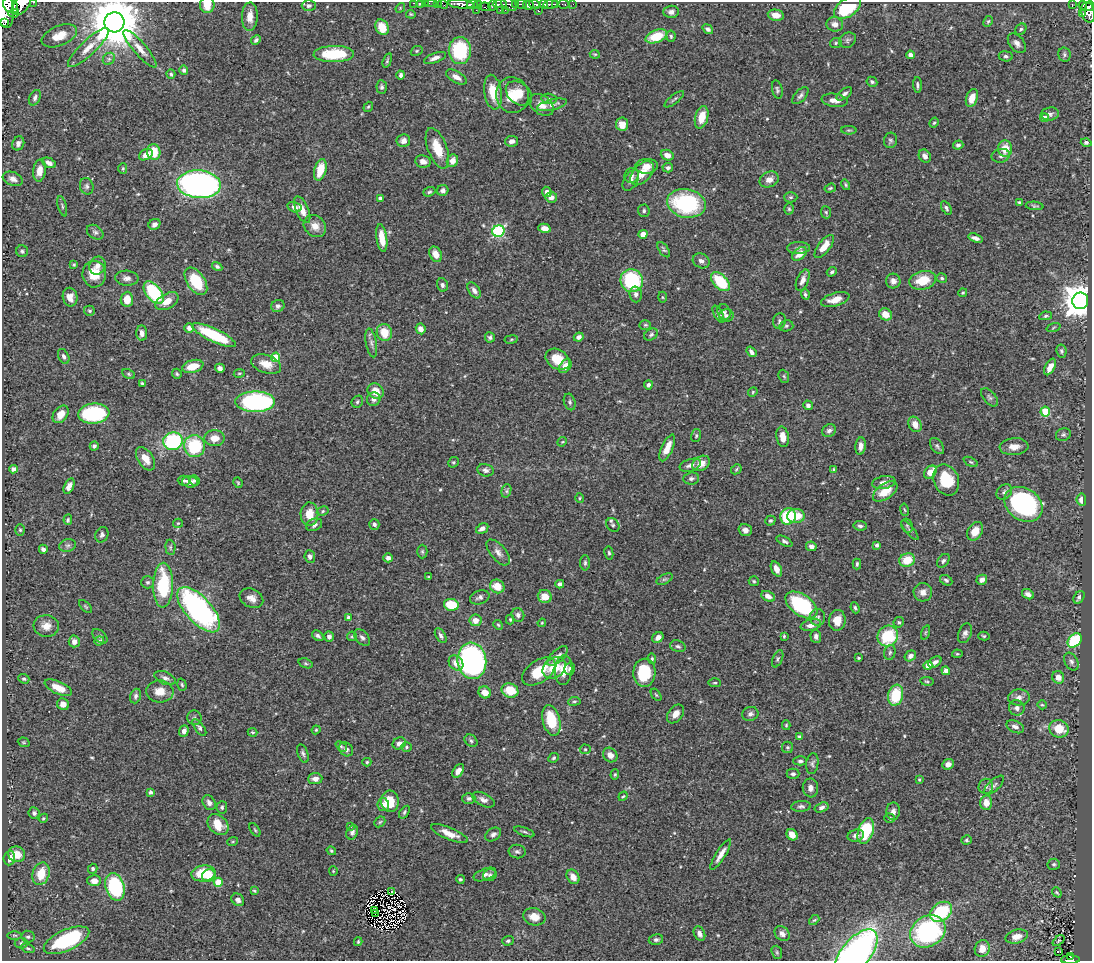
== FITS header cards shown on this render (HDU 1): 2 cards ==
NAXIS1  =                 1090
NAXIS2  =                  959

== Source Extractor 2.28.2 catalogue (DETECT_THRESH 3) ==
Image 1090 x 959 px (HDU 1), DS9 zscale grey, 1 PNG px = 1 image px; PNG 1094 x 963 px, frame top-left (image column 1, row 959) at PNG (2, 2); each listed source drawn as its Kron ellipse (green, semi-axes under 4 px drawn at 4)
Background 0.632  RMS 0.018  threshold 0.0546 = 3 sigma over >= 5 px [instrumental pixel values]
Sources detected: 546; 4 with non-positive FLUX_AUTO (blend fragments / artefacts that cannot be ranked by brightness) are neither listed nor drawn; of the other 542, the 500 brightest by FLUX_AUTO listed and drawn (42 fainter detections omitted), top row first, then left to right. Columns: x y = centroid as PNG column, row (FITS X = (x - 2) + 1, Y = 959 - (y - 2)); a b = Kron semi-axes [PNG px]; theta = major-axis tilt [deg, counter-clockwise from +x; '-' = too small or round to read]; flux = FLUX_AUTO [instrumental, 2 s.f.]
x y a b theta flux
33 2 3 2 - 25
414 3 3 2 - 13
425 3 2 2 - 6.1
431 3 5 2 - 8.9
438 3 2 2 - 8.2
420 4 4 3 - 1.6
443 4 6 2 -45 12
461 4 13 4 -5 440
472 4 5 4 - 200
500 4 7 3 1 120
509 4 8 6 -28 150
516 4 3 3 - 51
521 4 6 3 -10 73
535 4 6 3 -17 63
543 4 4 3 - 110
551 4 8 3 7 190
556 4 4 3 - 150
563 4 6 3 -10 24
573 4 2 2 - 3.1
10 5 9 6 -48 900
22 5 12 7 48 710
207 5 8 7 - 15
478 5 4 3 - 49
493 5 5 3 - 74
528 5 5 4 - 400
1072 5 3 3 - 14
1083 5 4 3 - 39
309 6 7 5 0 3.4
1090 6 5 3 - 140
485 7 6 4 -7 50
400 8 5 4 - 1.3
848 8 15 9 33 58
4 9 18 9 -84 2500
476 10 3 2 - 5.8
500 10 2 2 - 6.7
505 10 3 2 - 18
538 11 3 2 - 10
671 12 7 6 - 5.1
1088 12 10 6 -75 310
14 13 5 3 - 110
411 14 5 3 - 1.4
1083 14 3 3 - 15
776 15 8 5 -11 10
250 17 14 8 87 13
988 21 6 4 62 1.6
114 22 10 10 - 8000
5 23 3 2 - 190
835 24 8 7 - 5.8
382 27 8 6 -59 23
708 29 6 4 -37 3.6
1021 29 6 5 - 2.4
59 36 19 10 23 15
656 36 11 6 21 36
671 36 5 4 - 2.2
256 40 5 4 - 2.9
848 40 9 7 37 3.1
836 43 6 5 - 1.9
1017 43 11 7 -51 5.8
88 48 27 7 44 16
140 49 24 6 -49 12
417 51 6 4 22 1.7
460 51 13 11 -90 83
334 54 20 8 1 59
595 54 5 3 - 1.3
910 55 4 4 - 5.6
1064 55 7 6 - 2.6
1006 56 7 5 -9 3.1
435 58 11 5 20 6.4
109 59 6 5 - 2.7
387 61 7 4 72 1.9
184 70 5 4 - 2.9
171 74 5 4 - 2
401 75 4 3 - 2.8
456 77 11 5 -30 7.5
872 82 5 4 - 2.4
917 85 8 4 -86 2.9
382 87 7 5 -84 2.6
777 90 9 5 -78 2.7
493 92 17 8 -81 28
519 93 15 10 -40 18
844 94 9 5 38 4.2
512 95 18 16 -79 27
800 96 10 5 47 3.9
35 98 8 5 63 3.9
972 98 9 5 72 14
549 99 8 5 -8 3
674 99 12 3 38 2.3
835 100 13 6 -8 8.4
542 105 13 9 -38 11
552 105 15 5 14 6.2
368 107 5 3 - 1.5
1050 114 9 6 7 4.3
702 117 11 6 75 19
1045 118 4 4 - 8.8
934 123 5 3 - 1.8
622 124 6 6 - 11
849 130 8 4 -1 1.8
890 140 8 6 73 2.8
403 141 7 6 - 5.4
512 141 7 5 10 5.7
18 143 7 6 - 4.6
1086 143 5 4 - 2.7
958 145 5 4 - 3
437 148 21 9 -69 28
1005 149 8 7 - 19
154 152 8 6 -79 30
146 155 7 5 28 9.6
667 155 6 5 - 8.1
925 156 7 5 -55 6.4
1001 156 9 6 12 4.3
423 161 8 6 -10 6.7
452 161 6 5 - 10
49 163 7 4 -28 6.3
647 166 11 7 3 11
668 168 5 5 - 3.7
123 169 5 4 - 1.7
320 170 11 6 74 26
39 171 11 6 83 11
642 173 14 8 47 18
632 175 7 7 - 4.4
13 179 10 6 -21 6.5
769 179 10 7 25 9.3
631 180 11 6 60 6.3
199 184 22 14 -4 510
846 185 5 4 - 1.8
87 186 8 6 -75 3.4
830 188 6 3 18 1.7
443 190 6 5 - 4
429 192 6 4 20 2.6
547 192 5 4 - 4.7
551 197 6 5 - 7.2
791 197 7 5 1 2.4
380 198 4 3 - 2.7
1020 202 4 4 - 2
686 203 19 14 -10 140
62 206 10 3 -74 2
1035 206 9 4 -5 1.9
294 207 7 5 -15 6.6
946 208 7 4 -59 2.8
789 209 6 5 - 1.9
302 210 14 6 -66 12
644 211 6 6 - 2.8
826 212 6 5 - 1.9
154 224 6 5 - 4.7
315 226 12 10 -42 11
544 228 6 4 -14 8.4
498 231 6 5 - 160
95 232 9 6 -36 3.4
643 234 4 4 - 14
382 238 14 5 -81 21
976 238 7 4 -19 5.2
824 246 14 6 52 18
799 248 11 6 1 4.1
664 250 9 4 -55 2.4
22 251 6 6 - 2.9
436 254 8 6 -61 13
800 254 8 5 40 12
701 261 9 7 -27 5.1
74 264 4 3 - 1.5
97 266 9 8 - 6.8
217 266 5 4 - 2.6
832 272 5 4 - 2.2
94 274 13 12 - 22
127 278 11 7 -4 5.6
942 278 5 4 - 2.8
803 280 11 6 67 7.1
923 280 14 9 16 30
196 281 15 9 -56 48
632 281 12 11 - 110
893 281 7 7 - 5.8
720 282 11 6 -46 56
442 285 7 5 -75 3.1
474 290 9 5 -58 4.9
154 293 13 7 -53 82
963 293 4 3 - 1.6
636 294 8 6 -86 5.4
805 294 5 4 - 2.6
70 297 9 7 -79 9.8
662 297 5 3 - 1.3
127 299 7 6 - 16
835 300 14 6 15 15
167 301 12 7 29 13
1080 301 8 8 - 2300
278 306 7 6 - 3.9
89 311 5 5 - 2.2
724 312 8 6 -74 3.1
718 314 9 4 -61 1.9
885 314 7 5 -31 16
726 315 7 6 - 2.9
1046 316 6 4 9 2.1
779 321 8 6 78 3.2
645 325 5 4 - 1.8
786 326 7 5 14 2.4
189 328 5 4 - 6.2
1053 328 7 3 19 1.6
421 329 5 4 - 7.2
384 332 8 7 - 24
142 333 7 5 -85 5.5
651 334 7 5 30 2.8
214 335 24 6 -25 69
490 337 5 5 - 2.8
579 337 5 4 - 4.7
511 339 7 3 9 1.5
371 343 15 5 -79 5.1
1061 351 6 5 - 2.6
751 352 6 4 -51 4.1
64 356 8 5 -63 3.3
276 357 4 4 - 37
558 359 13 9 -32 26
266 364 15 9 -18 15
193 366 11 6 15 18
565 366 8 5 52 11
1050 367 9 4 61 9.7
220 368 5 4 - 4
239 373 5 3 - 1.3
129 374 6 4 -28 1.9
177 374 5 4 - 1.9
784 376 7 5 -68 2
142 383 4 3 - 1.9
648 385 4 4 - 3.8
376 391 8 7 - 16
753 392 5 4 - 1.4
990 397 11 6 -49 3.3
374 399 7 6 - 4.3
255 402 20 10 0 210
357 402 6 5 - 2.3
570 402 8 5 -75 2.9
808 405 5 4 - 4.1
1045 412 5 5 - 51
61 414 10 6 52 12
94 414 15 10 6 120
915 424 8 6 -62 9.8
829 431 7 6 - 4.2
1063 435 7 6 - 2.9
696 436 7 5 75 1.8
783 437 10 6 -80 12
214 438 10 8 -1 13
173 441 9 9 - 110
562 442 5 4 - 1.5
94 446 4 4 - 3.2
194 446 11 10 - 66
861 446 9 5 84 6.9
937 446 9 5 -53 3
1014 447 14 8 3 12
667 448 14 5 65 16
145 459 13 7 -57 15
453 462 6 5 - 1.8
971 462 8 4 -27 1.9
701 463 9 7 33 12
690 465 11 6 19 6.3
13 469 4 4 - 4.2
736 469 6 4 46 1.7
834 469 4 4 - 1.4
485 470 8 6 -15 4.3
930 472 7 5 46 16
691 478 8 6 5 3.3
195 480 5 4 - 2.3
946 480 16 12 -65 45
184 481 6 5 - 2.6
190 482 8 5 -3 7
884 482 12 6 10 6.9
238 483 5 4 - 1.6
69 486 8 4 65 6.7
506 491 7 5 75 2.3
885 491 14 7 36 22
1004 492 9 7 46 3.9
579 498 5 3 - 1.4
1081 500 6 4 -84 7.2
1023 504 20 16 -35 190
904 510 6 3 -79 1.4
323 511 6 4 29 2
309 514 12 9 -88 19
788 516 8 7 - 58
796 516 9 7 4 23
68 520 5 4 - 2
770 521 5 4 - 2.2
178 523 5 4 - 1.5
374 524 5 5 - 3.5
314 525 8 6 24 4.8
613 525 7 6 - 2.7
860 526 6 5 - 3.1
907 526 7 5 -67 2.3
482 529 6 4 32 6.5
20 530 6 5 - 2.1
745 530 7 6 - 5.9
910 530 12 3 -50 2.3
975 531 10 7 58 15
102 535 8 6 67 3.4
784 541 8 4 -27 3.2
68 545 8 6 16 3.8
877 545 4 3 - 2.8
811 546 5 4 - 4.8
170 547 8 5 -85 2.3
43 549 4 4 - 4.2
422 552 7 5 -89 2.1
498 552 16 7 -51 7.3
609 553 6 4 -79 2.2
310 556 6 5 - 3.8
388 558 4 4 - 4.3
907 560 8 6 20 26
943 561 8 5 50 3.2
585 563 7 5 -90 2.7
857 564 5 3 - 1.9
776 569 8 5 -62 10
428 577 3 3 - 1.5
664 579 9 4 26 2.4
946 580 6 4 -29 2.7
982 580 5 5 - 5.3
754 581 5 5 - 1.9
148 582 6 6 - 2.8
560 584 4 4 - 4.2
163 585 22 10 89 83
497 586 7 6 - 19
923 592 9 9 - 8.5
1028 594 6 4 -31 4.4
545 596 7 6 - 15
768 596 7 5 -27 6.8
480 597 10 7 19 4.3
1079 597 7 5 55 3.7
251 598 12 9 -26 8.8
451 605 7 6 - 38
801 605 18 10 -35 120
86 607 8 3 -45 1.6
855 608 6 4 -67 2.4
199 610 28 13 -48 310
518 615 7 6 - 4.1
817 617 8 7 - 4.2
348 618 4 4 - 2.5
510 619 5 3 - 1.6
475 620 6 6 - 11
837 620 10 8 81 15
899 622 5 5 - 2
542 623 4 3 - 1.3
498 625 5 4 - 1.7
811 625 10 5 13 8.5
46 626 13 11 -5 12
925 632 7 3 71 1.5
965 633 10 6 67 4.9
441 635 8 5 -59 3.8
100 636 9 5 -41 3.1
318 636 6 4 -36 3.5
352 636 5 4 - 1.7
784 636 4 3 - 1.7
816 636 6 5 - 4.3
888 636 11 10 - 65
984 636 5 4 - 1.7
329 637 5 4 - 4.4
362 637 10 6 -50 4.1
658 637 6 5 - 6.1
1075 640 8 5 46 80
74 641 6 5 - 6.7
99 641 5 4 - 2.1
678 646 8 5 -18 2.9
890 652 7 5 74 2.7
957 654 5 4 - 1.4
558 656 13 6 43 6.3
910 656 6 5 - 5.8
859 658 3 2 - 1.5
652 659 5 4 - 1.8
778 659 9 5 66 2.3
472 661 18 14 -83 360
935 662 7 5 32 4.4
1071 662 9 6 -60 4.3
306 663 7 4 -20 2.3
456 663 8 6 -49 9.9
928 665 4 4 - 15
554 668 12 9 36 26
569 669 6 5 - 3.6
564 670 15 8 84 19
539 671 19 11 35 32
946 671 4 4 - 6.1
644 673 14 11 88 46
1058 677 6 6 - 8.8
165 678 11 6 -23 4.8
24 679 6 4 -20 2.2
927 681 7 3 -9 1.6
715 683 6 4 -3 1.7
182 685 6 4 -72 1.9
58 688 14 6 -24 20
510 690 8 7 - 31
160 691 13 11 -4 15
485 692 6 5 - 14
656 695 7 4 -54 1.7
896 695 10 7 78 48
136 696 7 5 72 3.4
1019 697 11 8 2 6.8
574 701 6 4 7 1.9
63 704 6 5 - 7.6
1042 705 5 4 - 1.5
1017 708 8 7 - 4.9
676 714 10 7 52 11
750 714 8 7 - 4.2
194 718 7 7 - 2.9
551 720 16 8 -76 40
786 725 5 4 - 1.5
199 727 10 4 -55 3.3
1015 727 9 6 -24 5.7
1059 729 10 8 -17 23
316 730 4 4 - 1.5
184 731 6 4 69 4.8
253 732 5 3 - 1.6
799 737 4 4 - 2.4
471 741 7 5 -41 2.6
24 742 6 4 -20 1.7
399 743 7 5 29 5
341 746 6 4 -41 1.7
406 747 5 4 - 1.9
788 747 5 5 - 2
346 749 8 6 -45 5
585 749 5 5 - 1.7
303 753 9 5 -69 3.2
610 755 8 6 -47 8.7
554 758 5 4 - 2.2
800 761 7 4 -1 2.8
367 762 4 4 - 1.7
812 764 10 6 81 3.7
948 764 6 5 - 5.8
458 771 7 5 54 6.9
793 774 6 5 - 3.1
615 775 5 4 - 1.6
315 779 7 5 5 7.8
919 779 4 4 - 1.3
994 785 12 5 43 4
986 786 7 7 - 3.8
810 788 9 7 -82 5.6
150 792 4 3 - 2.6
623 796 5 3 - 1.3
469 798 6 5 - 3.1
483 800 12 6 -27 6.1
390 801 10 9 - 29
209 803 8 6 -55 5
986 803 7 6 - 13
383 805 6 5 - 6
801 806 10 5 4 3.3
222 807 6 5 - 2.5
821 807 7 4 19 3.9
893 811 9 7 85 5.3
404 812 7 4 55 2.3
34 813 6 5 - 2.9
43 818 5 4 - 1.8
890 818 5 4 - 2
380 822 6 4 44 1.8
218 824 12 9 -44 24
350 826 3 3 - 1.5
255 830 7 3 -55 1.7
866 831 13 7 70 62
352 832 7 5 64 4
524 832 11 3 -20 2.5
449 834 20 6 -23 14
493 834 8 6 34 4.1
792 835 6 5 - 13
856 836 8 6 14 5.5
967 840 5 4 - 2.1
233 841 5 3 - 1.3
331 851 5 3 - 1.8
517 851 8 7 - 3.4
17 854 8 7 - 17
721 854 18 5 58 10
9 858 7 6 - 11
1054 864 6 5 - 2.2
93 869 5 4 - 2.7
333 871 4 4 - 1.3
203 873 12 8 9 42
41 874 11 8 73 27
485 874 12 5 21 4.8
209 875 7 6 - 12
490 875 7 6 - 2.9
573 877 8 6 -56 9.6
460 879 4 4 - 2.1
94 881 7 5 -1 9.5
218 882 4 4 - 22
115 887 14 9 -72 110
254 891 4 3 - 1.4
391 892 4 2 - 1.4
1057 892 5 3 - 1.6
238 900 7 5 -41 4.8
374 910 3 2 - 1.4
941 912 12 9 36 63
376 913 3 2 - 1.8
534 917 11 8 -15 14
814 920 6 3 42 1.5
928 931 19 15 32 150
699 933 7 5 -65 6.2
782 934 8 6 -42 5.3
15 935 7 3 0 1.6
1017 936 11 6 15 11
28 937 6 6 - 2.7
67 940 24 10 24 130
656 940 7 5 11 2.9
508 941 6 4 20 2.5
1059 941 7 4 38 1.4
358 942 4 3 - 1.6
21 943 6 5 - 2.4
28 948 7 4 -20 2.3
982 949 8 7 - 9.2
1058 951 3 3 - 2.5
777 952 7 5 -70 1.9
856 953 29 14 50 380
1070 957 3 3 - 8.2
1070 960 9 2 1 95
At the frame edge (FLAGS 8, measured only in part): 14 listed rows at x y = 33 2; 414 3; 425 3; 431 3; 438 3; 443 4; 461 4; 22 5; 207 5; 1090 6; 4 9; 114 22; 856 953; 1070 960
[42 fainter detections neither listed nor drawn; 4 non-positive-flux detections neither listed nor drawn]